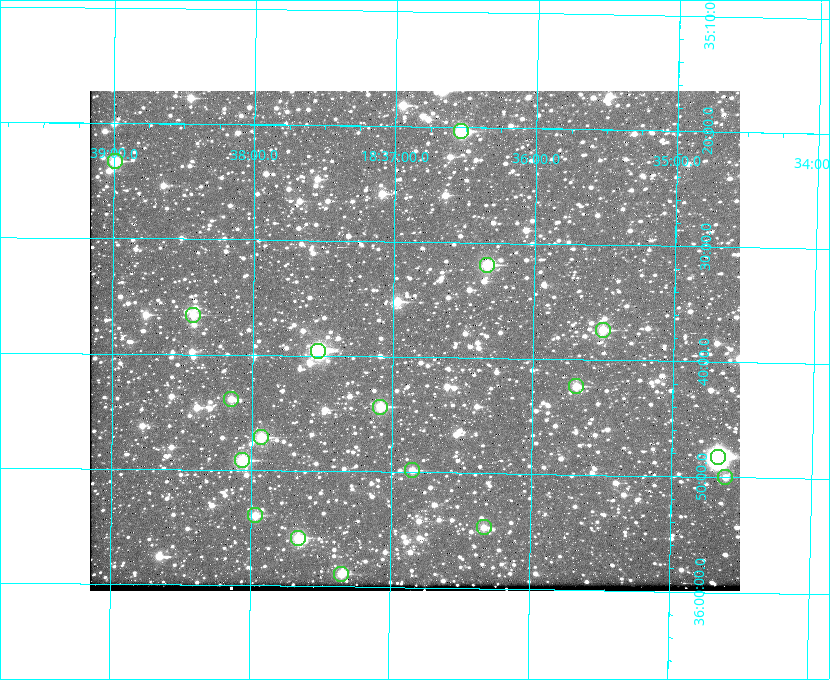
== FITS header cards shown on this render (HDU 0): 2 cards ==
NAXIS1  =                  650 / Width of table row in bytes
NAXIS2  =                  500 / Number of rows in table

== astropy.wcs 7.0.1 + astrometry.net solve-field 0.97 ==
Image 650 x 500 px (HDU 0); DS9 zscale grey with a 90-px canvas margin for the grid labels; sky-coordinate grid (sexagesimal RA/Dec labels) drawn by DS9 from the SOLVED WCS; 18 Tycho-2 reference stars matched to detected sources circled (green)
Header WCS: none
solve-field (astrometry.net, Tycho-2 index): SOLVED blind (the file carries no WCS)
Solved WCS: RA---TAN-SIP/DEC--TAN-SIP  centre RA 18:36:51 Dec +35:39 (279.21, +35.64 deg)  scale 5.21 arcsec/px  FOV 56.5' x 43.4'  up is +179 deg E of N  parity flipped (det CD > 0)
(file carries no celestial WCS; the grid is the blind solution)
Tycho-2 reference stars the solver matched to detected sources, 18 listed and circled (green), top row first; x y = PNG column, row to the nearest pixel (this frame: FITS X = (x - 90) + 1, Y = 500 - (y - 91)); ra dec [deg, ICRS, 3 dp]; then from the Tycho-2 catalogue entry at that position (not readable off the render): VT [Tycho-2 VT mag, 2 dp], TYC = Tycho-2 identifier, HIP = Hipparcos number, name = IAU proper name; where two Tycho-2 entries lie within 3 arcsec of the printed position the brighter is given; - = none
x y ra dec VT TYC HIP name
461 131 279.134 +35.339 9.91 2645-980-1 - -
115 161 279.747 +35.388 10.29 2645-648-1 - -
487 265 279.085 +35.532 9.84 2645-710-1 - -
193 315 279.606 +35.610 10.50 2645-565-1 - -
603 330 278.877 +35.623 10.37 2632-1282-1 - -
318 351 279.382 +35.660 8.88 2649-136-1 91311 -
576 386 278.922 +35.705 10.37 2636-96-1 - -
231 399 279.537 +35.731 11.00 2649-31-1 - -
380 407 279.271 +35.739 10.27 2649-22-1 - -
261 437 279.483 +35.786 9.96 2649-1276-1 - -
718 457 278.667 +35.805 7.78 2636-68-1 91080 -
242 460 279.516 +35.819 10.07 2649-1464-1 - -
412 470 279.212 +35.831 10.99 2649-1529-1 - -
725 477 278.654 +35.833 11.29 2636-133-1 - -
255 515 279.492 +35.899 10.86 2649-1492-1 - -
484 527 279.083 +35.912 11.42 2649-1448-1 - -
298 538 279.414 +35.931 10.32 2649-1381-1 - -
341 574 279.337 +35.982 10.50 2649-1232-1 - -